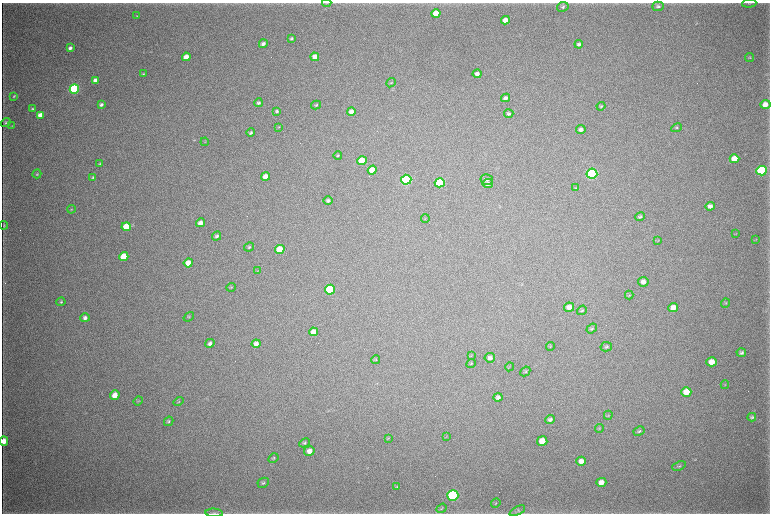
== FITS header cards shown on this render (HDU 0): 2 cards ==
NAXIS1  =                 1536 / length of data axis 1
NAXIS2  =                 1023 / length of data axis 2

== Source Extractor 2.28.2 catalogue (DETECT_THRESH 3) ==
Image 1536 x 1023 px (HDU 0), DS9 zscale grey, zoomed out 1/2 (1 PNG px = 2 x 2 image px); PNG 772 x 516 px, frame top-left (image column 1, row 1022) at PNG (2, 3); each listed source drawn as its Kron ellipse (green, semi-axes under 4 px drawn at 4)
Background 3730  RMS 34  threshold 103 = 3 sigma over >= 5 px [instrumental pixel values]
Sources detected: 128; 4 cannot appear on this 1/2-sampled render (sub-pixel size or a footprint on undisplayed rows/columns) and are neither listed nor drawn; the other 124 listed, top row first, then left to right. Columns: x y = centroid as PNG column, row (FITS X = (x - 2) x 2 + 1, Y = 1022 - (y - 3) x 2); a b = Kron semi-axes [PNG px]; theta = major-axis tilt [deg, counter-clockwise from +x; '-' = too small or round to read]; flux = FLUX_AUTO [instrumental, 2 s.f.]
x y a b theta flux
327 3 4 2 - 5.6e+03
749 3 7 2 4 5.3e+03
658 6 6 4 1 1.4e+04
563 7 6 4 26 1.4e+04
436 14 4 4 - 1.8e+05
137 16 3 3 - 4.5e+03
505 20 4 4 - 6.8e+04
291 38 3 3 - 9.4e+03
263 44 4 3 - 2.1e+04
579 44 4 3 - 1.8e+04
70 48 4 3 - 2.3e+04
186 57 4 4 - 8.4e+04
315 57 4 4 - 6.1e+04
749 57 4 3 - 6.9e+03
143 74 4 3 - 7.9e+03
477 74 4 4 - 2.9e+04
96 80 4 3 - 4.4e+04
391 83 5 3 - 7.9e+03
74 89 5 4 - 1.2e+06
14 96 4 3 - 8.2e+03
506 98 5 4 - 2.1e+04
258 103 4 4 - 1.4e+04
765 104 5 4 - 5.7e+04
101 105 4 3 - 1.8e+04
316 105 5 3 - 8.5e+03
601 106 4 3 - 8.0e+03
32 109 3 3 - 8.1e+03
277 111 4 3 - 1.3e+04
351 112 4 3 - 3.8e+04
509 114 5 4 - 1.4e+04
40 115 4 3 - 5.8e+04
6 122 5 4 - 1.1e+04
12 126 3 2 - 4.1e+03
279 127 4 3 - 5.2e+03
676 128 5 3 - 7.7e+03
581 129 5 4 - 2.7e+04
251 132 4 4 - 1.4e+04
205 142 4 2 - 4.0e+03
338 155 4 3 - 8.6e+03
734 159 5 4 - 1.0e+05
362 161 5 4 - 1.7e+05
100 164 4 3 - 6.1e+03
372 170 4 4 - 1.1e+05
761 171 5 5 - 1.1e+06
37 174 4 3 - 8.3e+03
592 174 5 5 - 2.0e+06
93 177 4 3 - 9.9e+03
265 177 4 4 - 6.4e+04
406 180 5 5 - 1.6e+06
487 180 6 5 - 2.0e+04
440 183 5 4 - 7.2e+05
488 184 5 4 - 1.7e+04
576 188 4 2 - 4.9e+03
328 200 4 4 - 1.6e+04
710 206 5 4 - 3.0e+04
71 209 4 3 - 5.8e+03
640 216 5 4 - 1.4e+04
425 219 4 1 - 3.2e+03
200 223 4 4 - 3.7e+04
4 225 4 3 - 5.6e+03
126 227 5 4 - 1.4e+05
736 234 4 2 - 3.2e+03
217 236 5 4 - 1.3e+04
756 240 4 2 - 3.0e+03
658 241 3 2 - 3.4e+03
249 247 5 3 - 9.8e+03
280 249 5 4 - 1.3e+05
124 257 5 4 - 1.8e+05
188 263 4 4 - 8.8e+04
257 271 3 2 - 3.4e+03
643 282 5 5 - 4.1e+04
231 287 5 2 - 5.5e+03
330 290 5 5 - 5.1e+05
629 295 4 3 - 7.4e+03
61 302 4 4 - 9.3e+03
726 303 4 3 - 5.9e+03
569 307 5 4 - 4.3e+04
673 308 5 4 - 5.4e+04
582 310 5 3 - 9.2e+03
189 317 6 3 36 6.6e+03
85 318 5 4 - 2.4e+04
592 328 6 3 36 9.8e+03
313 332 4 4 - 5.7e+04
210 343 5 4 - 2.1e+04
256 344 4 4 - 3.0e+04
550 346 4 3 - 5.6e+03
606 347 6 4 13 1.2e+04
741 353 5 4 - 1.7e+04
471 356 3 2 - 3.8e+03
490 358 5 4 - 2.5e+04
376 360 4 4 - 7.0e+03
712 362 5 4 - 8.2e+04
471 363 5 3 - 7.3e+03
509 367 4 1 - 2.9e+03
525 371 5 3 - 7.6e+03
725 385 4 3 - 5.7e+03
686 392 5 4 - 9.9e+04
115 395 5 4 - 7.2e+04
498 397 4 4 - 2.2e+04
138 401 5 3 - 6.2e+03
178 402 5 2 - 5.7e+03
608 415 4 3 - 6.2e+03
752 417 4 4 - 1.2e+04
550 419 5 4 - 2.0e+04
169 421 5 4 - 1.1e+04
599 428 4 3 - 5.5e+03
639 431 6 4 27 9.8e+03
446 437 3 2 - 3.3e+03
388 438 3 3 - 4.2e+03
4 441 5 3 - 7.4e+04
542 441 5 4 - 1.0e+05
304 443 5 4 - 1.2e+04
309 451 5 5 - 4.8e+04
273 458 5 3 - 8.2e+03
581 461 5 4 - 4.3e+04
679 466 7 4 21 1.1e+04
601 482 5 4 - 5.3e+04
263 483 6 5 - 1.4e+04
397 486 4 3 - 4.8e+03
453 495 5 5 - 1.6e+06
496 503 5 3 - 5.6e+03
441 508 5 3 - 6.7e+03
517 511 8 4 27 1.4e+04
214 513 9 3 -4 1.4e+04
At the frame edge (FLAGS 8, measured only in part): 3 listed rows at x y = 327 3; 4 441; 214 513
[4 sub-pixel or undisplayed-footprint detections neither listed nor drawn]